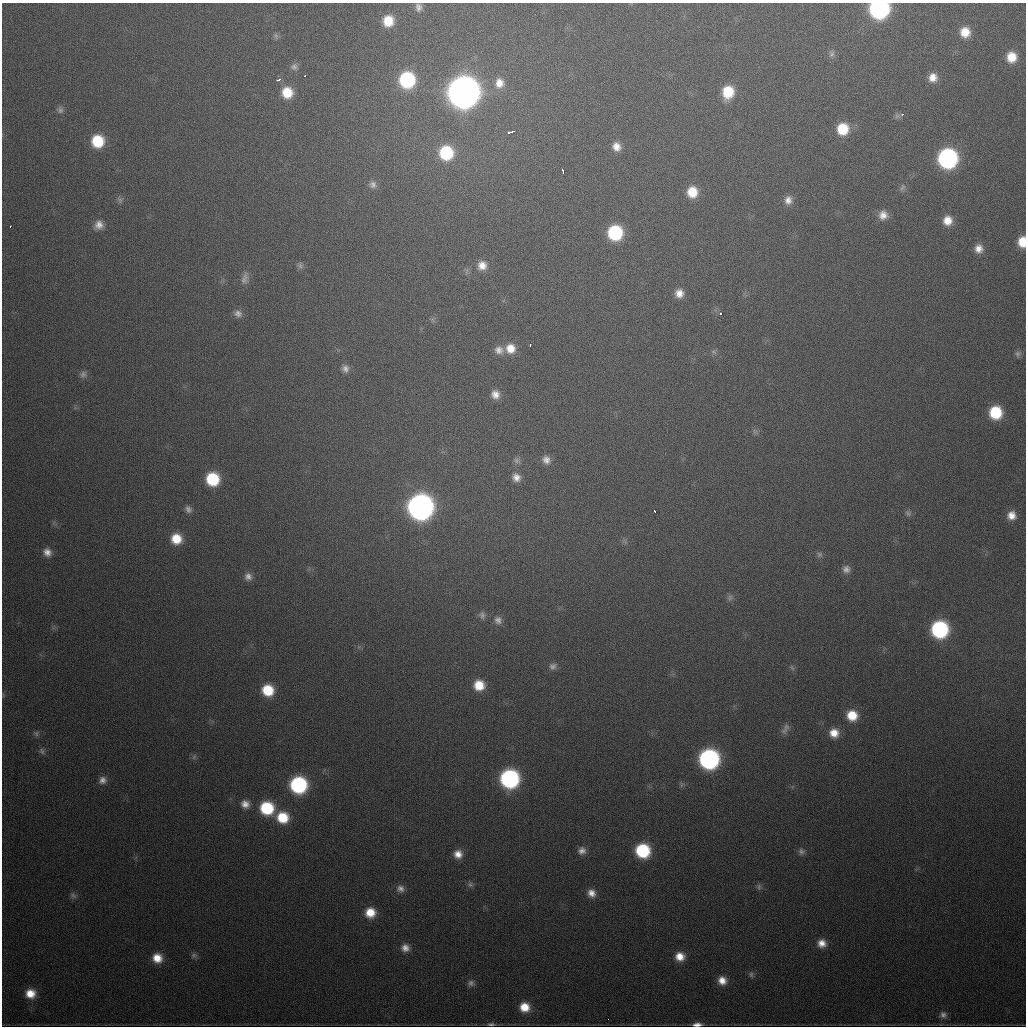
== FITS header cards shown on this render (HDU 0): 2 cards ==
NAXIS1  =                 1024
NAXIS2  =                 1024

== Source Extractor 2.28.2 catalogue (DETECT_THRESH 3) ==
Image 1024 x 1024 px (HDU 0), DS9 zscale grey, 1 PNG px = 1 image px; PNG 1028 x 1028 px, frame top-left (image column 1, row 1024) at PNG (2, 3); no overlay
Background 475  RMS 17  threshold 49.7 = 3 sigma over >= 5 px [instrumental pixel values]
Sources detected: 115; all 115 listed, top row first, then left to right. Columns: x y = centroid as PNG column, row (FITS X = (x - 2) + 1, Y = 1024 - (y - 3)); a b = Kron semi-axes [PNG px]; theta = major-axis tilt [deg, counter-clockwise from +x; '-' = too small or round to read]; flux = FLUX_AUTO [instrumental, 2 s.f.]
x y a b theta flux
419 7 11 9 -84 6.2e+03
879 9 12 11 - 3.5e+05
388 21 11 10 - 2.6e+04
965 32 11 10 - 2.1e+04
276 36 9 5 -87 2.7e+03
831 54 9 8 - 4.1e+03
1011 57 12 11 - 2.3e+04
294 67 10 9 - 4.7e+03
304 76 3 2 - 2.6e+03
933 77 10 10 - 1.2e+04
279 80 4 3 - 3.8e+03
407 80 12 11 - 1.3e+05
499 83 14 12 83 1.5e+04
287 92 11 11 - 2.8e+04
463 92 14 14 - 2.8e+06
728 92 12 10 79 3.9e+04
60 110 9 8 - 3.9e+03
902 114 3 3 - 3.0e+03
897 116 8 7 - 3.2e+03
843 129 12 11 - 3.8e+04
511 132 8 3 15 5.0e+03
98 141 11 11 - 4.9e+04
616 147 11 9 -67 1.1e+04
446 153 13 12 - 7.7e+04
947 158 12 12 - 3.3e+05
563 171 5 3 - 4.1e+03
373 185 11 10 - 6.2e+03
902 187 11 7 66 4.0e+03
692 192 11 11 - 2.6e+04
120 200 10 6 -55 3.3e+03
788 200 11 10 - 9.1e+03
883 215 11 11 - 1.2e+04
947 220 11 10 - 1.6e+04
99 225 11 10 - 9.3e+03
10 227 3 2 - 1.9e+03
615 233 11 11 - 1.0e+05
1022 242 10 7 -90 2.4e+04
979 249 10 9 - 1.0e+04
300 265 9 8 - 3.9e+03
482 265 12 11 - 1.3e+04
245 278 17 9 78 7.1e+03
679 293 9 9 - 1.1e+04
720 313 3 3 - 4.3e+03
238 314 11 9 -16 6.0e+03
433 320 7 4 -71 2.3e+03
530 345 3 2 - 1.6e+03
510 348 12 12 - 1.8e+04
499 350 12 10 -18 8.8e+03
713 352 9 5 -27 3.0e+03
1018 354 9 8 - 4.1e+03
345 369 10 9 - 6.4e+03
83 374 10 9 - 4.7e+03
495 394 11 9 -69 1.0e+04
995 412 11 10 - 5.5e+04
755 431 11 6 -36 3.6e+03
517 460 9 8 - 3.9e+03
546 460 10 9 - 7.7e+03
516 477 10 9 - 8.7e+03
212 479 11 10 - 6.5e+04
420 507 13 13 - 1.1e+06
188 509 10 8 -49 5.4e+03
655 511 3 2 - 1.6e+03
908 513 9 9 - 4.1e+03
1011 515 10 10 - 1.2e+04
176 539 11 11 - 2.7e+04
47 552 10 9 - 8.7e+03
819 554 8 8 - 3.6e+03
846 569 10 10 - 7.0e+03
248 576 10 9 - 7.0e+03
730 597 9 7 52 3.6e+03
482 615 9 8 - 4.2e+03
498 620 10 9 - 6.1e+03
939 629 11 11 - 1.9e+05
553 666 10 8 19 4.9e+03
792 668 9 4 -54 2.4e+03
479 685 10 10 - 2.4e+04
268 690 11 10 - 4.0e+04
852 715 11 10 - 2.6e+04
786 727 11 9 49 5.8e+03
36 733 8 8 - 3.1e+03
834 733 10 10 - 1.5e+04
42 751 10 6 -62 3.5e+03
194 757 8 5 46 2.5e+03
709 759 12 12 - 3.8e+05
509 779 12 12 - 2.8e+05
102 780 10 9 - 7.2e+03
682 784 7 6 - 2.7e+03
298 785 11 11 - 1.7e+05
245 804 11 10 - 9.5e+03
267 808 12 11 - 7.0e+04
283 817 12 11 - 3.6e+04
582 851 9 9 - 7.0e+03
643 851 11 10 - 9.2e+04
801 851 9 9 - 4.8e+03
458 854 10 9 - 1.2e+04
470 885 9 7 -28 3.6e+03
759 887 10 6 90 3.0e+03
400 889 11 9 -32 7.1e+03
591 893 10 9 - 9.9e+03
73 895 10 8 -34 4.0e+03
370 912 10 10 - 2.2e+04
822 943 10 9 - 1.2e+04
405 948 11 10 - 9.4e+03
194 955 9 7 27 3.4e+03
680 956 10 10 - 1.6e+04
157 958 11 10 - 1.9e+04
751 974 8 7 - 3.2e+03
722 980 10 10 - 1.3e+04
471 983 10 9 - 5.1e+03
30 994 11 10 - 1.8e+04
525 1007 11 10 - 2.2e+04
943 1015 9 8 - 5.1e+03
608 1019 2 2 - 1.7e+03
491 1024 10 4 1 2.9e+03
697 1024 10 4 3 7.0e+03
At the frame edge (FLAGS 8, measured only in part): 3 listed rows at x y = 879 9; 1022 242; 697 1024